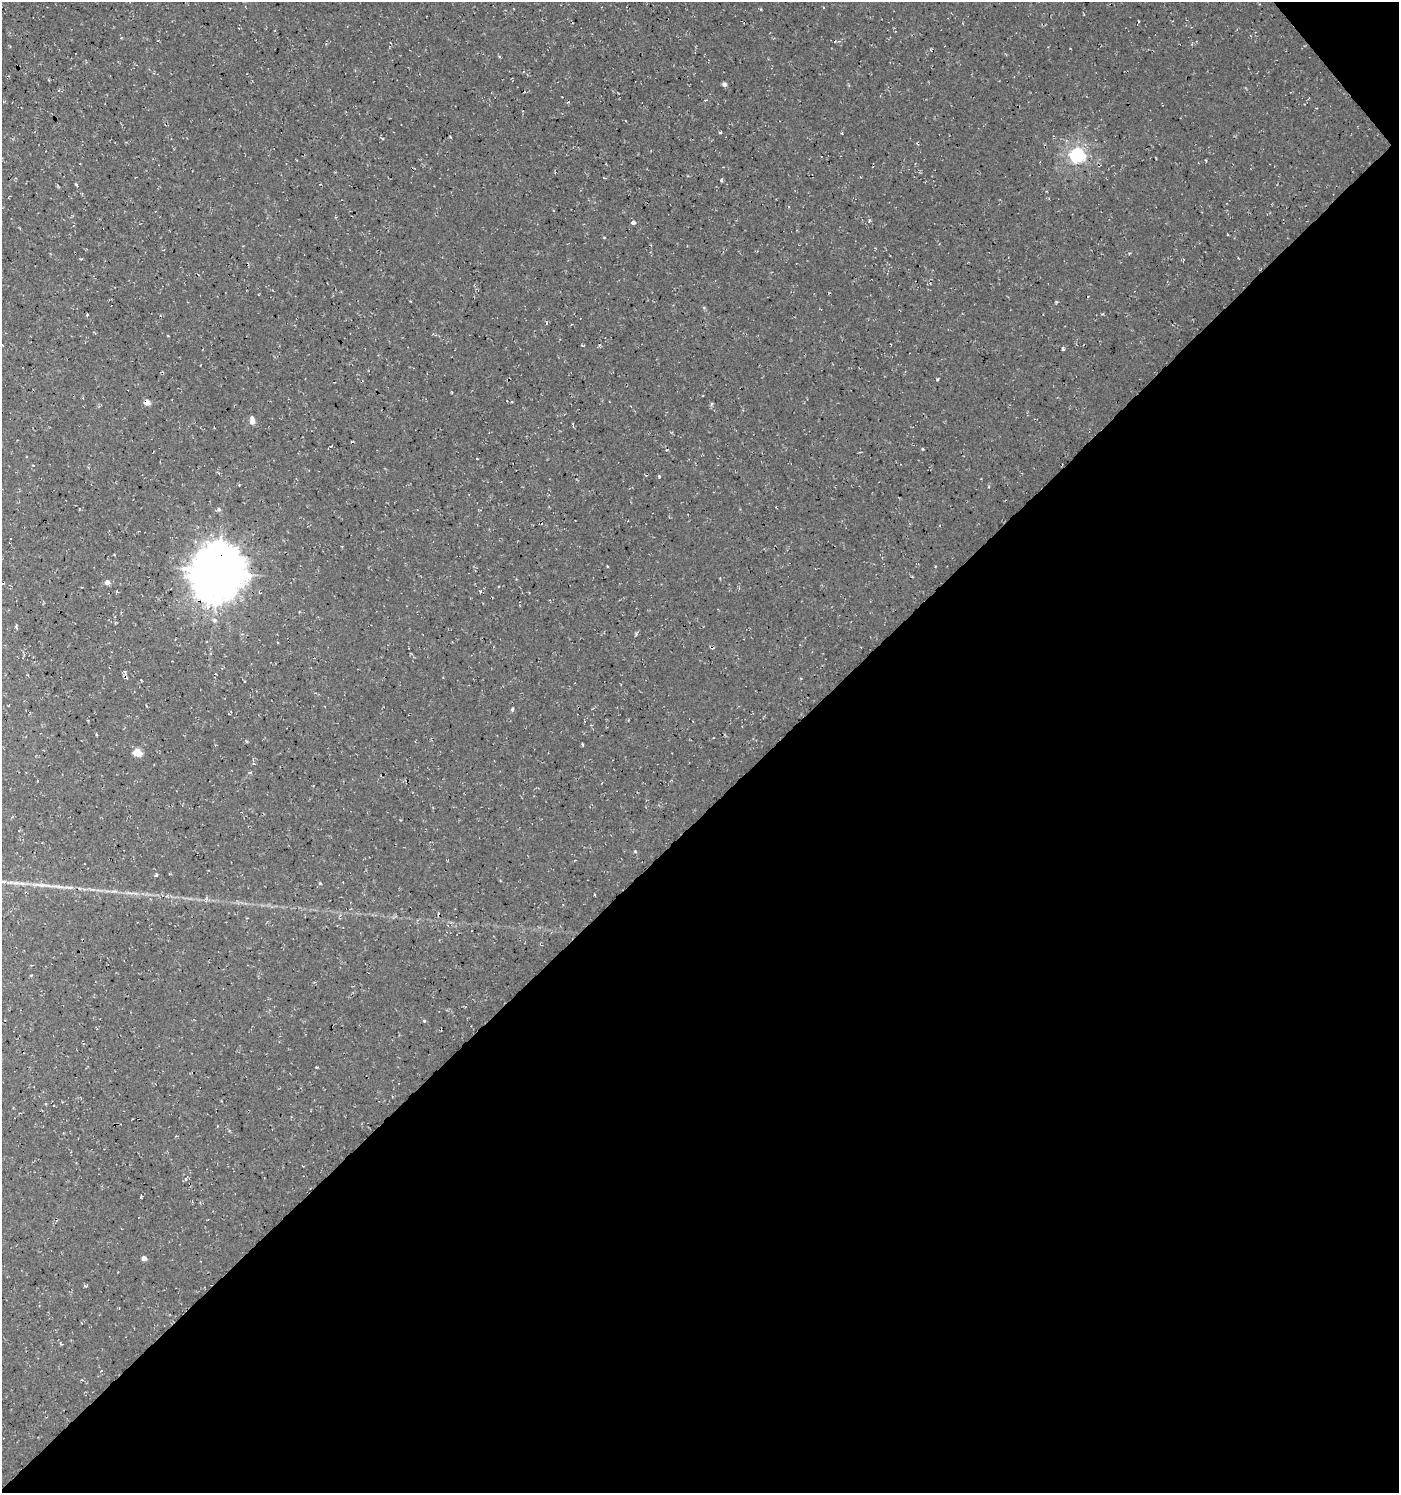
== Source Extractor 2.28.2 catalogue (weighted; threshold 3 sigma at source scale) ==
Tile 12 of 4 x 4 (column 4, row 3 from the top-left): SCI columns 4378-5774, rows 1545-3035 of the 6024 x 6064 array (HDU 1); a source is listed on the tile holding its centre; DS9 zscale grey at full resolution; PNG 1401 x 1495 px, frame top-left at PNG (2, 2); no overlay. Shown black and unused: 46% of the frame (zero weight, under 3 of 4 exposures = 5% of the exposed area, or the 3 px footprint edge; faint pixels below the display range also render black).
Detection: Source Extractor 2.28.2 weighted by HDU 2 'WHT'; one run over the whole footprint, this tile lists its part. Background 5.99e-04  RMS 0.0029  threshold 0.0132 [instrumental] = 3 sigma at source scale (4.5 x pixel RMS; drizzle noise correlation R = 1.50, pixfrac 1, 0.0396/0.0396 arcsec/px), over >= 5 px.
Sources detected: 40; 3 cosmic-ray / hot-pixel residue — not listed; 1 inside a brighter listed object's ellipse — not listed separately; the other 36 listed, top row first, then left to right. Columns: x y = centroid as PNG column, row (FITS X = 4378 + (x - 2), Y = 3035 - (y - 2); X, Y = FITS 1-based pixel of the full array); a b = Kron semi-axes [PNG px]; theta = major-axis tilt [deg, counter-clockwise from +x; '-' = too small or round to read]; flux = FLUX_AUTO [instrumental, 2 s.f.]
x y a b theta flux
499 57 4 3 - 0.37
724 84 4 4 - 1.2
450 137 4 3 - 0.33
1077 155 7 6 - 73
1205 160 3 2 - 0.25
721 180 4 4 - 0.4
633 222 4 4 - 0.92
1056 302 4 4 - 0.36
704 307 6 4 -1 0.33
87 315 4 3 - 0.25
1062 349 3 3 - 0.5
937 380 4 3 - 0.28
147 402 4 4 - 3.7
252 421 8 5 -83 2.4
922 449 4 4 - 0.28
659 476 4 3 - 0.35
219 510 6 5 - 0.66
114 554 3 2 - 0.26
217 572 19 18 - 1000
912 577 3 2 - 0.24
720 578 3 3 - 0.22
107 582 5 4 - 1.9
214 620 7 6 - 0.88
16 626 6 2 -84 0.52
28 675 4 2 - 0.3
512 710 4 4 - 0.59
96 734 3 3 - 0.3
137 752 5 5 - 9.4
635 851 4 4 - 0.35
156 875 4 3 - 0.39
42 885 42 5 -5 4.7
114 891 12 2 0 0.81
424 1021 4 4 - 0.35
186 1178 9 3 58 0.51
144 1258 4 4 - 2
85 1286 5 3 - 0.43
Overlapping masked pixels (flux is a lower limit): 2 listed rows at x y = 147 402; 217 572
Unlisted compact peaks at least as high as the median listed source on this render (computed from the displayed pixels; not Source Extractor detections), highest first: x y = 320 883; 141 1197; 720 132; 76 184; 317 1067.